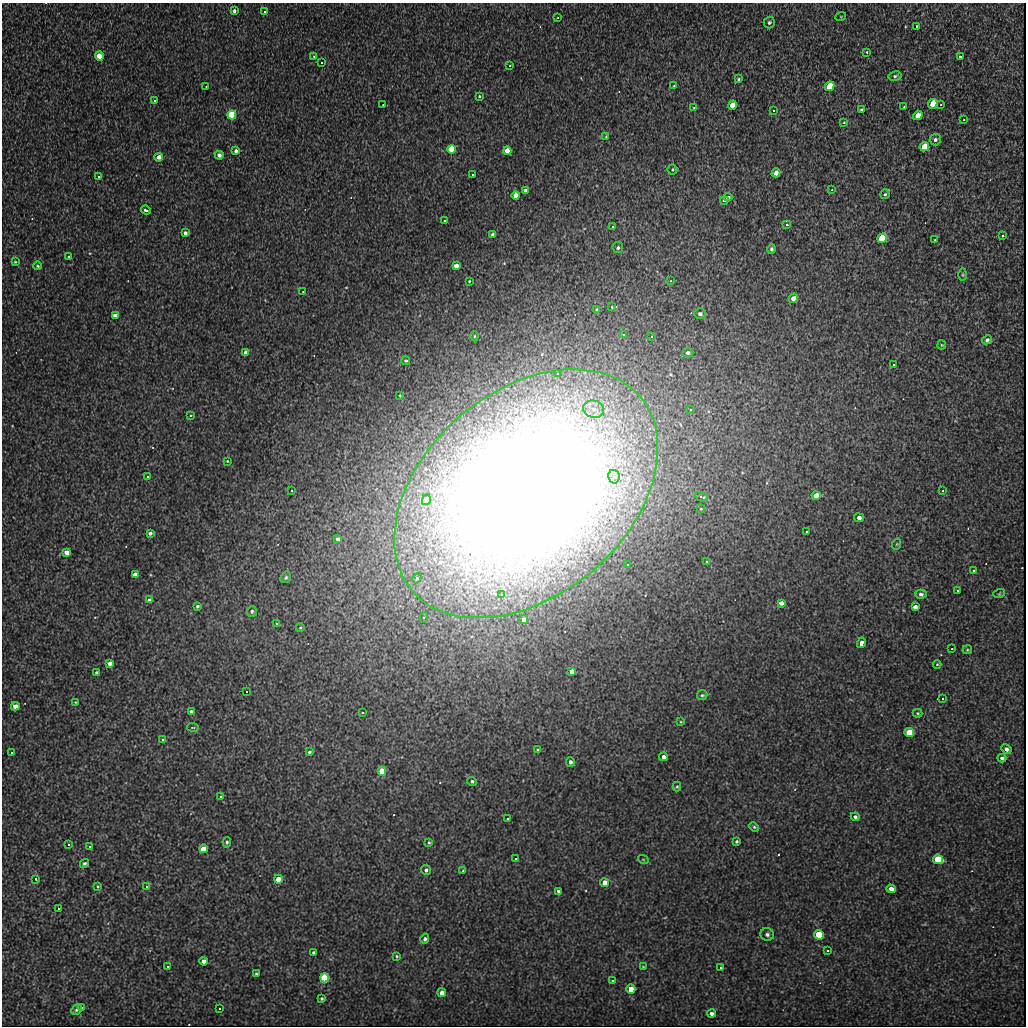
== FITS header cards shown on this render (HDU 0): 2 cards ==
NAXIS1  =                 1024
NAXIS2  =                 1024

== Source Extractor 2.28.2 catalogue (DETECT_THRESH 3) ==
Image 1024 x 1024 px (HDU 0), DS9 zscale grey, 1 PNG px = 1 image px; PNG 1028 x 1028 px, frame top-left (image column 1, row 1024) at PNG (2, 3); each listed source drawn as its Kron ellipse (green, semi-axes under 4 px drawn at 4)
Background 12.4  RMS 4.9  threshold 14.7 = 3 sigma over >= 5 px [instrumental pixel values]
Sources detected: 195; all 195 listed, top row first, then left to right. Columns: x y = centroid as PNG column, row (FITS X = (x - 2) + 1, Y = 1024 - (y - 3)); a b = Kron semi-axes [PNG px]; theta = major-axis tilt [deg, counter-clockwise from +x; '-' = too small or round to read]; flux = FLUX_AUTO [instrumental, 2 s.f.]
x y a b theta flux
234 11 4 3 - 6.8e+02
265 11 3 3 - 2.4e+04
841 16 5 3 - 2.5e+02
558 17 2 2 - 2.7e+02
769 23 6 5 - 6.2e+02
917 26 3 2 - 6.6e+02
867 52 4 3 - 3.5e+02
99 56 4 4 - 4.7e+03
314 56 4 3 - 3.7e+02
960 57 3 3 - 1.5e+03
322 63 2 2 - 3.9e+02
510 65 4 3 - 5.0e+02
895 76 6 4 12 5.4e+02
738 79 3 3 - 3.6e+02
206 86 3 2 - 1.8e+02
674 86 3 3 - 3.1e+02
829 86 5 4 - 9.0e+03
479 96 3 3 - 3.5e+02
155 100 3 2 - 4.9e+02
933 104 5 4 - 8.8e+03
383 105 3 2 - 2.3e+02
732 105 5 4 - 4.6e+03
941 105 3 3 - 2.9e+02
904 107 2 2 - 2.3e+02
694 108 3 2 - 2.4e+02
862 110 3 3 - 5.4e+02
774 111 3 3 - 8.6e+02
232 115 4 4 - 7.5e+04
918 115 5 4 - 3.0e+03
964 120 3 3 - 3.3e+02
844 122 4 3 - 4.1e+02
606 136 3 2 - 2.5e+02
935 140 6 5 - 8.0e+02
924 147 5 4 - 7.6e+03
452 149 4 4 - 3.1e+04
236 151 4 3 - 9.9e+02
507 151 4 4 - 4.0e+03
219 155 4 4 - 1.2e+03
159 157 4 4 - 1.8e+03
673 169 5 5 - 4.8e+02
776 173 4 4 - 1.8e+03
473 174 3 2 - 4.9e+02
99 176 3 3 - 6.0e+02
525 190 4 3 - 6.2e+02
832 190 3 2 - 2.1e+02
885 194 5 5 - 5.5e+02
516 195 4 4 - 3.8e+03
728 197 4 3 - 1.0e+03
724 200 4 3 - 8.9e+02
146 210 5 3 - 2.1e+03
445 221 3 2 - 5.2e+02
787 225 3 3 - 6.6e+04
613 227 3 2 - 4.3e+02
185 233 4 3 - 1.2e+03
493 234 3 3 - 1.0e+03
1003 236 3 3 - 5.3e+02
882 238 5 4 - 2.9e+04
935 240 3 3 - 3.7e+02
618 248 5 5 - 7.5e+02
771 249 4 4 - 5.9e+02
69 257 3 3 - 2.8e+02
15 262 4 4 - 3.1e+02
38 266 4 3 - 3.6e+02
456 266 4 4 - 3.5e+03
963 275 6 3 90 3.5e+02
469 281 3 2 - 2.8e+02
671 281 3 2 - 2.2e+02
303 292 2 2 - 2.5e+02
793 298 5 4 - 2.6e+03
612 307 3 3 - 3.6e+02
597 310 4 3 - 4.5e+02
700 314 6 5 - 1.1e+03
115 316 4 4 - 2.2e+03
624 335 3 3 - 6.6e+04
474 336 5 3 - 3.6e+02
652 337 3 3 - 4.2e+03
987 340 5 4 - 6.4e+02
942 345 4 4 - 3.2e+02
246 353 4 4 - 4.1e+03
688 353 5 4 - 8.7e+02
406 361 4 4 - 5.3e+02
894 365 2 2 - 3.1e+02
558 374 3 3 - 3.7e+03
400 395 3 3 - 3.0e+02
594 409 10 8 -13 3.5e+03
691 410 3 3 - 7.1e+02
191 415 3 3 - 1.5e+04
227 461 3 3 - 2.7e+02
148 476 3 3 - 3.4e+02
614 477 7 5 -76 1.4e+03
292 491 2 2 - 2.2e+02
943 491 2 2 - 2.5e+02
526 494 150 102 41 1.1e+06
816 496 4 4 - 6.9e+03
701 497 7 4 -26 6.5e+02
426 500 5 4 - 8.9e+03
701 509 3 2 - 2.3e+02
859 518 5 4 - 1.3e+03
807 532 3 3 - 6.6e+02
150 533 4 3 - 1.1e+03
338 539 4 4 - 1.2e+03
897 544 6 3 70 3.5e+02
67 552 4 4 - 4.5e+03
707 562 3 3 - 2.2e+04
628 565 3 3 - 1.3e+03
974 571 3 3 - 3.5e+03
135 575 4 4 - 7.1e+03
286 577 6 5 - 6.1e+02
417 578 5 4 - 7.9e+02
958 591 3 3 - 7.7e+02
502 594 4 3 - 3.6e+04
921 594 6 4 -2 8.3e+02
999 594 6 3 18 3.9e+02
150 600 4 4 - 1.9e+03
781 603 4 4 - 1.7e+03
198 606 3 3 - 6.5e+02
915 607 4 4 - 1.2e+03
252 611 5 4 - 5.7e+02
424 617 5 4 - 5.8e+02
523 619 4 4 - 1.6e+03
277 623 3 2 - 3.8e+02
300 628 4 3 - 2.6e+02
861 643 5 3 - 3.8e+03
952 649 3 2 - 3.4e+02
967 650 5 4 - 3.8e+02
110 663 4 4 - 2.3e+03
937 664 4 3 - 3.7e+02
572 671 4 4 - 7.4e+03
96 672 3 2 - 3.1e+02
247 691 2 2 - 2.7e+02
702 695 5 5 - 5.4e+02
943 699 3 2 - 4.2e+02
75 702 3 2 - 2.2e+02
15 706 4 4 - 3.1e+03
191 711 4 3 - 6.6e+02
363 713 2 2 - 3.3e+02
917 713 5 4 - 3.7e+02
681 722 4 2 - 2.4e+02
193 727 6 3 -8 3.0e+02
909 732 5 4 - 1.9e+04
163 739 3 3 - 9.9e+02
1006 749 5 4 - 1.1e+03
538 750 4 3 - 5.5e+02
12 752 2 2 - 2.9e+02
309 752 4 3 - 5.6e+02
663 757 4 4 - 1.5e+03
1002 758 4 3 - 7.3e+02
570 762 5 4 - 9.8e+02
382 771 4 4 - 2.3e+04
472 781 5 4 - 6.1e+02
677 787 5 4 - 3.6e+02
221 796 3 3 - 5.7e+02
855 817 4 4 - 7.7e+02
508 819 3 2 - 3.4e+02
754 827 5 4 - 4.6e+02
737 841 3 3 - 4.9e+02
227 842 5 4 - 6.2e+02
429 842 4 3 - 3.3e+02
69 844 3 2 - 3.9e+02
90 846 4 2 - 2.3e+02
203 849 4 4 - 6.8e+03
516 859 3 3 - 7.9e+02
643 859 5 3 - 2.6e+02
938 859 5 4 - 4.4e+04
84 863 5 4 - 6.5e+02
426 870 5 5 - 9.2e+02
463 871 4 3 - 3.2e+02
36 879 4 3 - 4.1e+02
278 879 4 4 - 4.9e+03
605 883 4 4 - 5.3e+03
98 886 4 3 - 4.7e+02
147 886 4 3 - 3.1e+02
891 889 5 4 - 2.0e+03
558 891 4 3 - 7.3e+02
59 908 3 2 - 2.4e+02
767 934 7 6 - 9.4e+02
819 935 5 4 - 2.5e+04
425 939 5 4 - 7.6e+02
828 951 4 3 - 3.9e+02
314 953 3 3 - 8.2e+02
397 956 3 2 - 3.0e+02
204 961 4 4 - 2.2e+03
168 967 3 2 - 2.2e+02
643 967 3 2 - 2.7e+02
721 968 4 3 - 5.0e+02
256 974 3 3 - 3.7e+02
324 978 4 4 - 1.0e+05
613 981 3 3 - 8.6e+02
631 989 4 4 - 7.9e+03
442 993 4 4 - 2.9e+03
322 998 3 3 - 4.2e+02
82 1007 3 3 - 4.7e+02
220 1008 3 3 - 7.9e+02
76 1010 6 4 46 7.4e+02
712 1014 4 4 - 1.3e+03